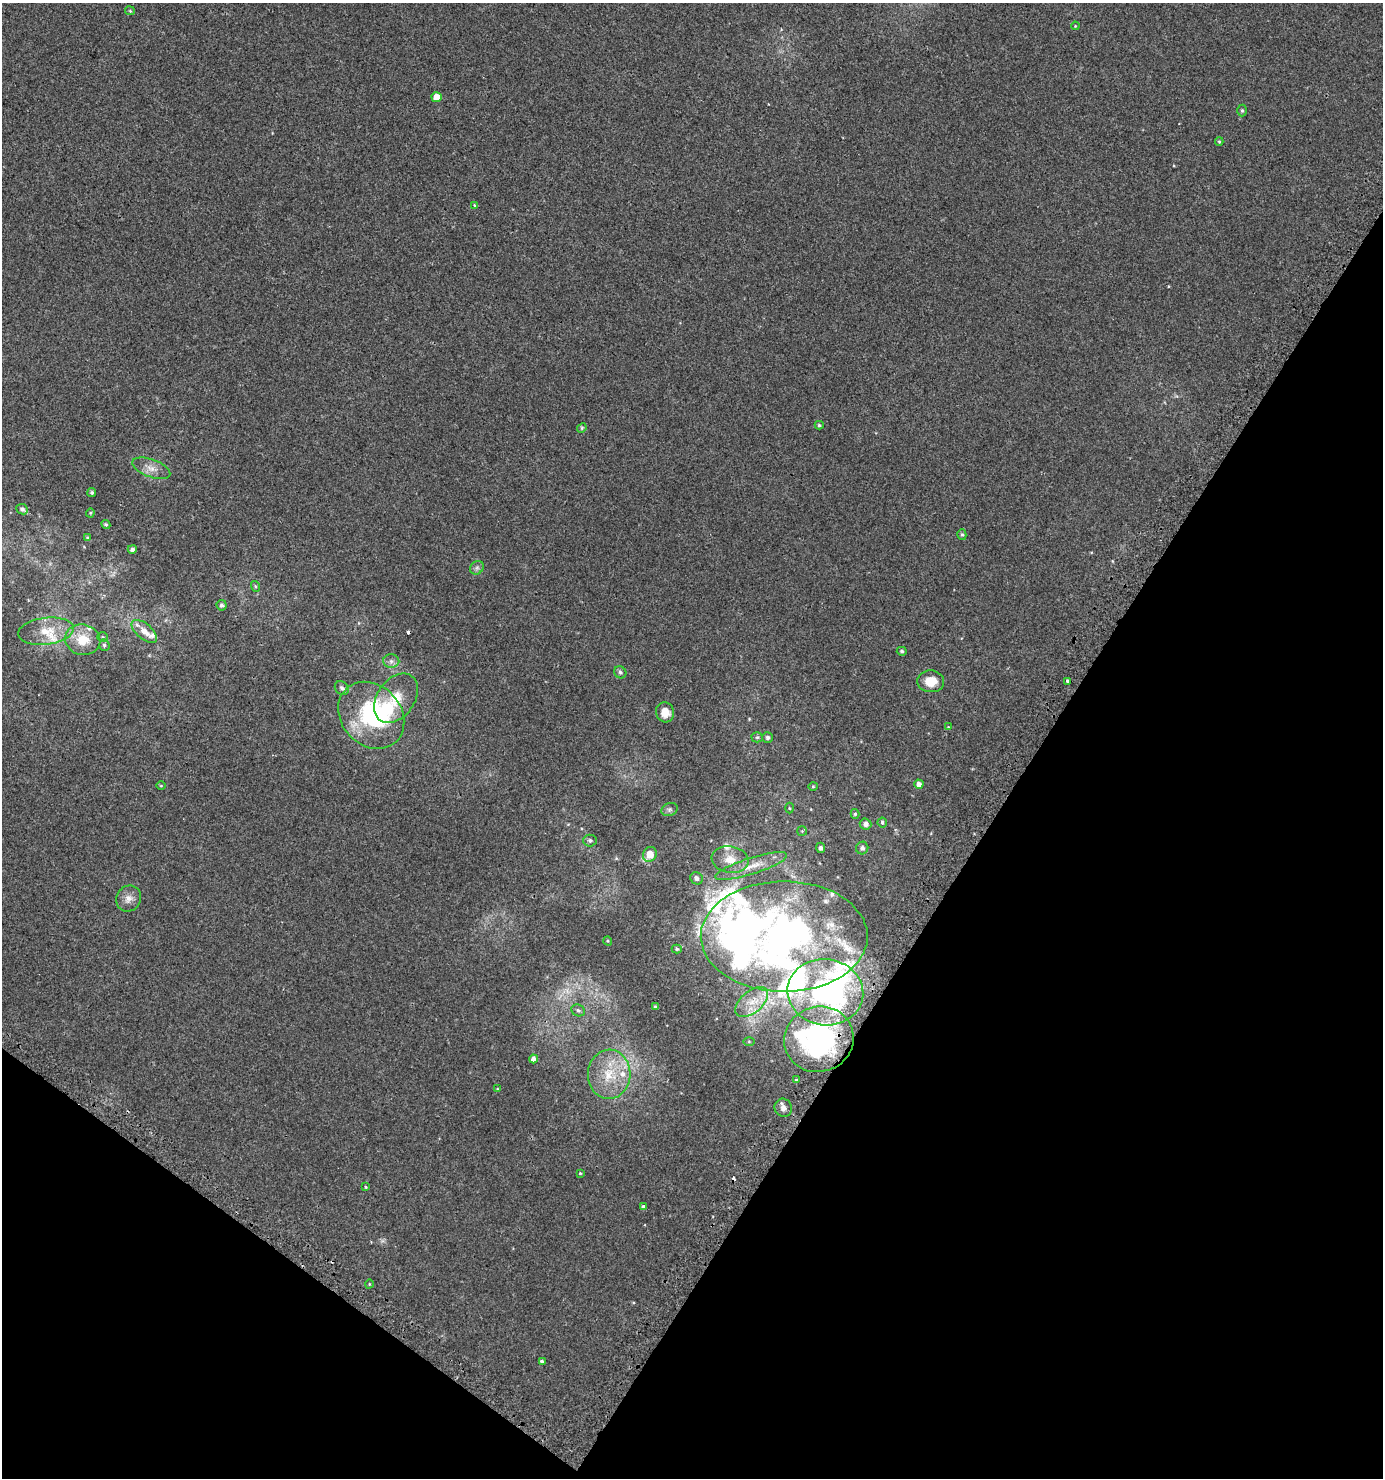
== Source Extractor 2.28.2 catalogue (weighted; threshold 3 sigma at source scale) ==
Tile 15 of 4 x 4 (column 3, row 4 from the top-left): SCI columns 3002-4382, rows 49-1524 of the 6073 x 6015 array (HDU 1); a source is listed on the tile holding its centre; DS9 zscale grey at full resolution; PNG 1385 x 1480 px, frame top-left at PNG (2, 3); each listed source drawn as its Kron ellipse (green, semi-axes under 4 px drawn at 4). Shown black and unused: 31% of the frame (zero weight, under 2 of 3 exposures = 3% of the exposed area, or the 3 px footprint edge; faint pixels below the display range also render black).
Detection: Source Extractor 2.28.2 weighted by HDU 2 'WHT'; one run over the whole footprint, this tile lists its part. Background 0.00326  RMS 0.0043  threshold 0.0195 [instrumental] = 3 sigma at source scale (4.5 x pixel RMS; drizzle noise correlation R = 1.50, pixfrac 1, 0.0396/0.0396 arcsec/px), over >= 5 px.
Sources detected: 92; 1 too faint to see at this stretch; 5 inside a brighter object's white glare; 3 cosmic-ray / hot-pixel residue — neither listed nor drawn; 11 inside a brighter listed object's ellipse — not listed separately; the other 72 listed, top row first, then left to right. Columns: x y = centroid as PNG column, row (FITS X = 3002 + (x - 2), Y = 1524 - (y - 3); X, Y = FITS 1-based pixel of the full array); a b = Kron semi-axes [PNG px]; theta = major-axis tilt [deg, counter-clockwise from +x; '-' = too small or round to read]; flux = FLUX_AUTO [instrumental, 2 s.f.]
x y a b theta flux
130 11 5 4 - 0.41
1075 26 4 3 - 0.32
437 97 5 5 - 5.9
1242 111 6 4 89 0.66
1219 141 4 4 - 0.47
474 205 3 3 - 0.76
819 425 4 4 - 0.55
582 428 5 4 - 0.58
151 468 20 9 -20 3.6
92 492 4 4 - 0.71
22 509 6 5 - 0.92
90 513 4 4 - 0.41
106 524 5 4 - 0.57
962 535 5 4 - 0.67
88 538 4 3 - 0.68
132 549 4 4 - 0.97
477 568 7 6 - 1
255 586 5 3 - 0.56
222 605 5 5 - 1
46 631 28 13 7 9
144 631 15 7 -40 4.6
102 637 5 5 - 0.55
83 640 18 15 -14 8.2
104 645 6 5 - 0.72
902 651 5 4 - 0.69
391 661 8 6 0 1.5
620 672 6 5 - 0.98
931 681 13 11 -3 6.8
1068 681 4 3 - 1.5
342 688 8 6 -44 1.3
396 698 27 18 55 9.6
665 712 10 9 - 4.2
371 715 36 30 -47 43
948 727 4 4 - 0.31
757 737 5 5 - 0.61
767 737 5 5 - 1.1
919 784 4 4 - 2
161 786 5 3 - 0.35
813 786 4 4 - 0.45
789 808 5 3 - 0.42
669 809 8 6 19 1
855 814 5 4 - 0.67
882 822 5 5 - 0.76
865 824 6 5 - 1.6
802 831 5 5 - 0.44
590 840 7 6 - 1
821 848 5 4 - 1.1
862 848 6 6 - 1.3
650 854 7 6 - 6.2
730 859 18 13 -8 5.9
751 866 37 8 17 7.1
697 878 6 6 - 1.3
129 899 13 12 - 3.1
784 937 83 55 0 180
608 941 5 3 - 0.36
677 949 5 4 - 0.59
825 992 38 33 -8 74
752 1002 19 11 40 6.3
655 1006 3 3 - 0.51
578 1010 7 5 -26 0.94
819 1039 35 32 17 80
749 1041 5 3 - 0.42
534 1059 4 4 - 2.1
609 1074 24 21 86 14
796 1080 3 3 - 2.8
497 1089 4 3 - 0.36
783 1108 9 8 - 2
580 1173 4 3 - 0.39
366 1187 3 3 - 0.37
643 1207 4 3 - 1.9
369 1284 4 3 - 0.31
542 1362 4 4 - 1.2
Overlapping masked pixels (flux is a lower limit): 2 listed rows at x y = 1068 681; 825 992